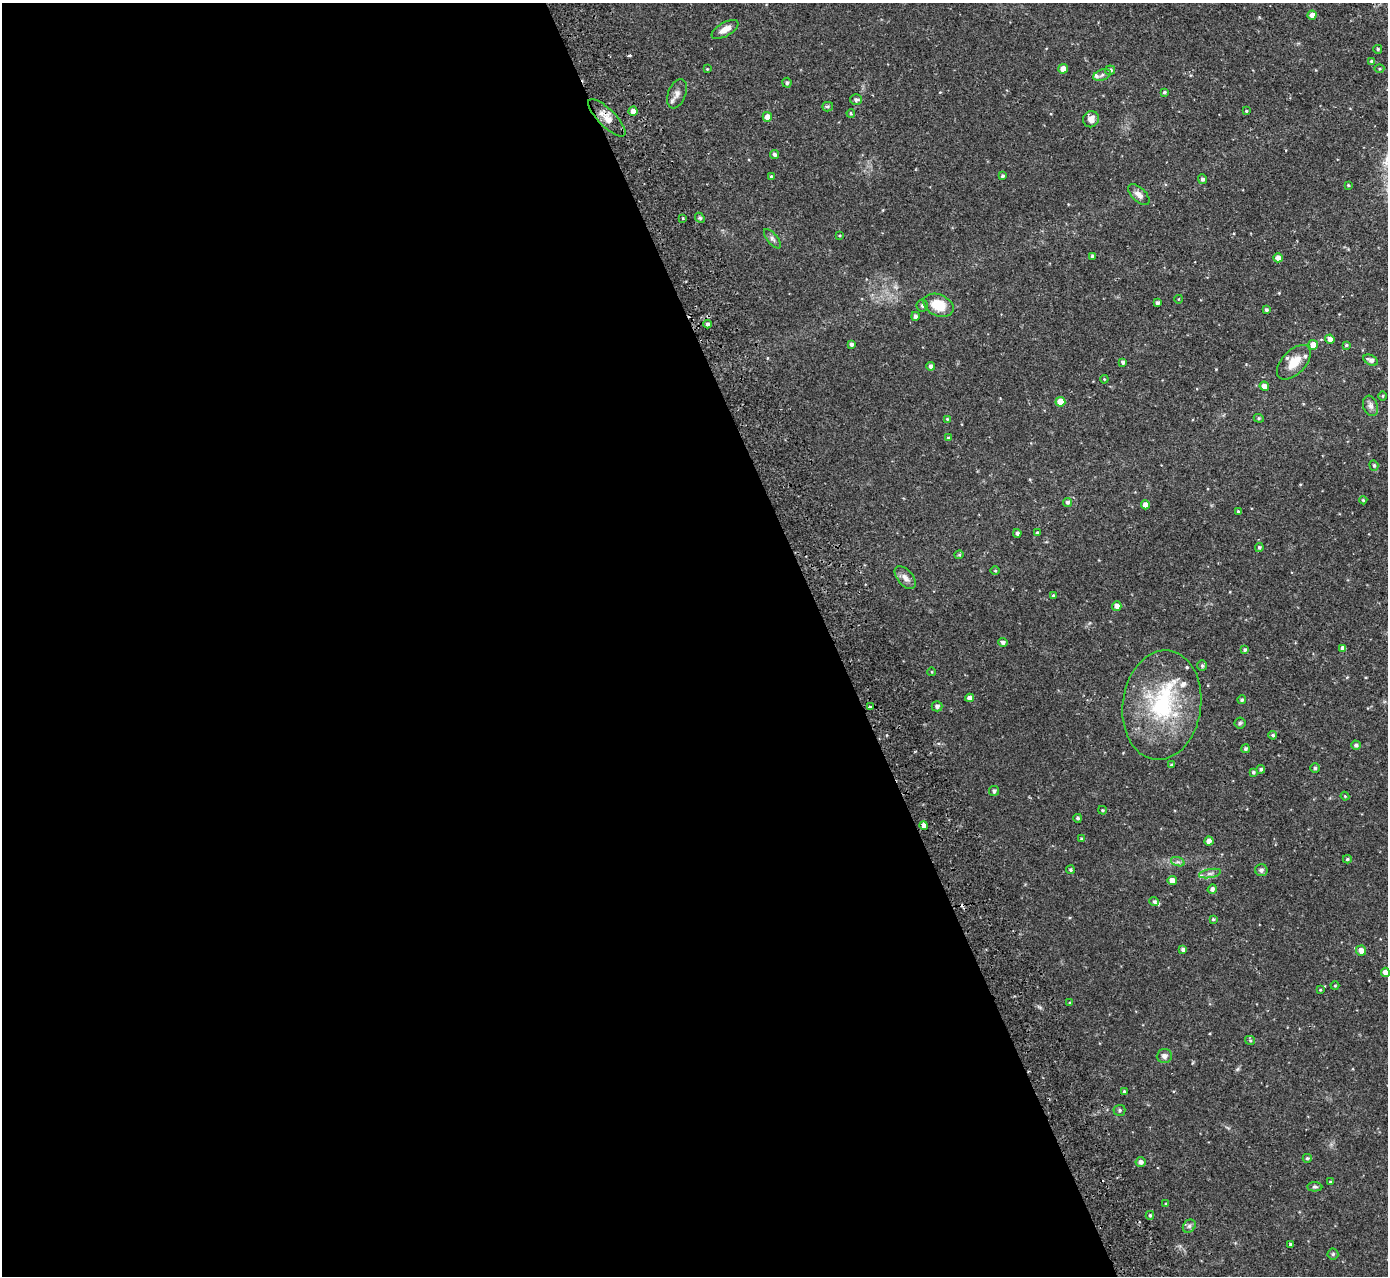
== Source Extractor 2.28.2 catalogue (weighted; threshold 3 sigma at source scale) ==
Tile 9 of 4 x 4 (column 1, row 3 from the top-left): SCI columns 56-1441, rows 1457-2730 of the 5655 x 5589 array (HDU 1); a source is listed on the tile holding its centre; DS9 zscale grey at full resolution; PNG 1390 x 1278 px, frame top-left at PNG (2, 3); each listed source drawn as its Kron ellipse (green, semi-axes under 4 px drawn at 4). Shown black and unused: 60% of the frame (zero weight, under 2 of 3 exposures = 3% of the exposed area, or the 3 px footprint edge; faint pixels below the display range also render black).
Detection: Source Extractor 2.28.2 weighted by HDU 2 'WHT'; one run over the whole footprint, this tile lists its part. Background 0.0647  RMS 0.0053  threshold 0.0241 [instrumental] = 3 sigma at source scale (4.5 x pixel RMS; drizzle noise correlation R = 1.50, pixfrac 1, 0.05/0.05 arcsec/px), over >= 5 px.
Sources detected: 129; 2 cosmic-ray / hot-pixel residue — neither listed nor drawn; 6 inside a brighter listed object's ellipse — not listed separately; the other 121 listed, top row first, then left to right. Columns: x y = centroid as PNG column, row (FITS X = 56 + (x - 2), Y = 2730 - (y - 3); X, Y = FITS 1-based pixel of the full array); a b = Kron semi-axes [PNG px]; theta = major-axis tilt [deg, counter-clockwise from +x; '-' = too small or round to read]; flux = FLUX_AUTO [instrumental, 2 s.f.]
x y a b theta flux
1312 15 4 4 - 2.7
725 29 15 6 30 4.6
1378 49 4 4 - 0.73
1371 61 4 4 - 1
707 69 3 3 - 0.39
1063 69 5 4 - 3.8
1379 69 5 3 - 0.52
1110 70 5 4 - 1.4
1102 75 9 5 19 1.3
787 83 5 4 - 0.97
1164 92 3 3 - 0.71
677 94 15 9 68 3.3
856 100 6 5 - 1.4
828 107 5 4 - 0.89
633 111 4 4 - 2.6
1246 111 4 3 - 0.52
851 113 4 3 - 0.62
767 117 5 5 - 3.9
607 118 25 8 -45 6
1091 119 8 8 - 3
774 154 4 4 - 1.2
1002 176 4 3 - 1
771 177 4 4 - 0.8
1202 179 5 4 - 1.1
1348 185 3 3 - 0.5
1139 194 13 7 -44 2.8
683 218 3 2 - 0.4
700 218 5 4 - 0.8
840 236 4 3 - 0.51
772 239 12 5 -50 1.5
1092 256 4 3 - 0.74
1278 258 4 4 - 2.8
1179 299 4 3 - 0.34
1157 303 4 3 - 1.3
922 305 6 5 - 1
938 305 16 10 -24 11
1266 310 4 4 - 1.1
915 316 4 4 - 1.5
707 324 4 4 - 1.2
1330 339 4 4 - 2.7
851 344 4 4 - 1.3
1313 345 5 5 - 4.2
1346 345 3 3 - 0.6
1371 360 8 5 -26 2.1
1123 362 4 3 - 1.5
1294 362 21 11 46 8.4
931 366 4 4 - 1.8
1104 379 4 3 - 0.43
1264 386 5 4 - 2.7
1383 396 5 3 - 0.46
1060 402 5 5 - 7
1370 406 10 7 -71 2.1
1259 418 5 4 - 0.69
947 419 4 3 - 0.46
948 438 4 4 - 0.7
1374 465 5 4 - 0.6
1363 500 4 4 - 0.63
1067 502 4 4 - 1.2
1145 505 4 4 - 3.6
1238 511 3 3 - 0.7
1017 533 4 4 - 1.3
1037 533 3 3 - 2.2
1259 547 4 4 - 0.85
959 555 4 4 - 0.56
995 571 5 3 - 0.44
905 578 13 7 -49 2.9
1053 595 4 4 - 0.73
1117 606 4 4 - 2.3
1003 642 4 4 - 1.3
1343 648 4 4 - 2.7
1245 650 4 4 - 0.92
1202 666 5 4 - 0.85
932 672 4 3 - 0.38
969 698 4 4 - 2
1242 700 4 4 - 0.97
1162 705 55 39 82 55
870 706 4 3 - 0.57
937 706 5 5 - 1.6
1240 723 5 5 - 0.78
1273 735 4 4 - 0.81
1356 745 5 4 - 1.3
1245 749 4 4 - 0.95
1172 765 4 3 - 0.79
1315 768 5 5 - 0.77
1261 769 4 4 - 0.91
1253 772 3 3 - 0.74
994 791 5 5 - 1.3
1345 796 4 4 - 0.46
1102 810 4 3 - 0.64
1078 818 4 4 - 0.91
924 826 4 4 - 4.9
1082 839 4 4 - 1.1
1209 841 5 4 - 2.7
1347 859 4 4 - 0.67
1178 862 7 4 -18 1.1
1070 870 4 4 - 0.77
1261 870 6 6 - 1.3
1210 874 11 4 11 1.8
1172 881 4 4 - 4.6
1212 889 5 4 - 1.4
1154 902 5 4 - 0.91
1213 919 4 4 - 0.55
1183 950 4 4 - 1.6
1361 950 5 5 - 3.8
1385 972 4 4 - 2.6
1335 986 4 4 - 0.56
1320 990 3 3 - 0.47
1070 1003 4 3 - 0.48
1250 1040 5 4 - 0.63
1164 1056 7 7 - 2.2
1124 1092 3 3 - 0.67
1119 1110 6 5 - 0.95
1307 1158 4 4 - 0.83
1140 1162 5 5 - 1.9
1330 1182 4 4 - 0.52
1315 1187 7 4 -2 0.9
1166 1204 4 3 - 0.59
1150 1215 4 3 - 0.73
1189 1226 7 5 47 1.4
1290 1244 4 3 - 0.67
1333 1254 5 5 - 0.76
Overlapping masked pixels (flux is a lower limit): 1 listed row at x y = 607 118
Isophote crosses this tile's border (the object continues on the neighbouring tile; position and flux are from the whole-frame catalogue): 1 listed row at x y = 1385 972